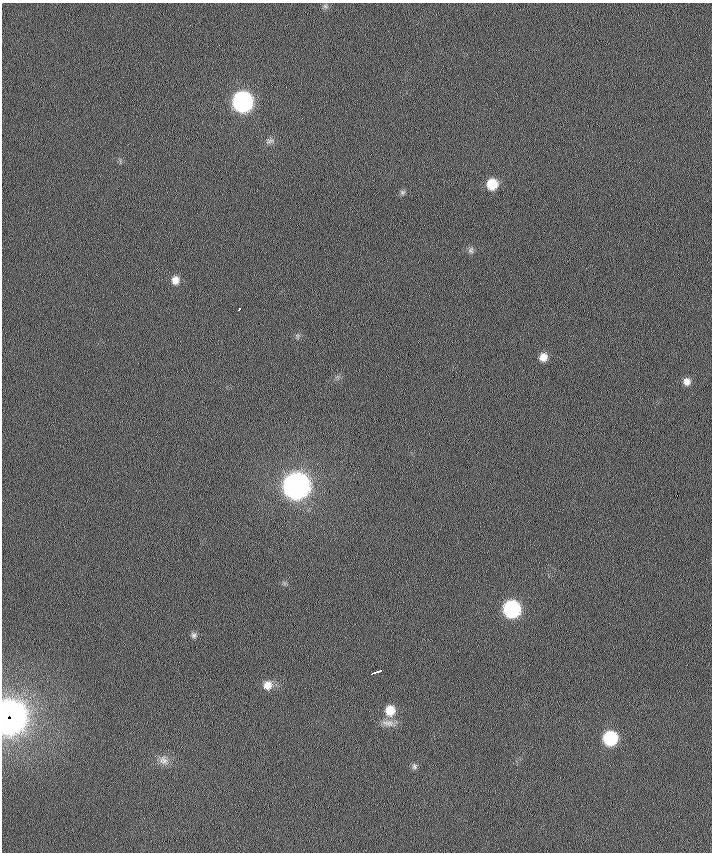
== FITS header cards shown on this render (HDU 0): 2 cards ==
NAXIS1  =                  710 /
NAXIS2  =                  850 /

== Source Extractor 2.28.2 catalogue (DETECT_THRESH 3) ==
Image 710 x 850 px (HDU 0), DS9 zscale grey, 1 PNG px = 1 image px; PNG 714 x 854 px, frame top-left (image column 1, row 850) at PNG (2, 3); no overlay
Background 0.667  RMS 7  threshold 21.1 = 3 sigma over >= 5 px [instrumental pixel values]
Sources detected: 22; all 22 listed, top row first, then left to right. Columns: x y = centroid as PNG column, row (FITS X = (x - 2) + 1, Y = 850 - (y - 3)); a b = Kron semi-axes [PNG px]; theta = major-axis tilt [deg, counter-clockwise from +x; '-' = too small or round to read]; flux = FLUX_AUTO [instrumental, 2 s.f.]
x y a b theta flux
325 6 7 5 45 9.7e+02
243 102 11 10 - 1.7e+05
270 141 12 5 15 1.5e+03
492 184 9 8 - 1.1e+04
402 192 7 6 - 9.3e+02
471 250 9 6 -68 1.1e+03
175 280 9 8 - 3.3e+03
239 309 4 3 - 1.4e+03
543 357 7 6 - 3.6e+03
687 381 8 7 - 2.5e+03
296 486 12 11 - 5.2e+05
512 609 10 10 - 8.2e+04
194 635 7 6 - 1.1e+03
378 671 5 3 - 2.5e+03
374 673 4 3 - 2.7e+03
267 685 10 10 - 4.6e+03
390 710 12 10 81 7.9e+03
9 717 14 12 84 1.2e+06
388 723 18 8 -7 3.6e+03
610 738 10 9 - 3.6e+04
163 760 14 11 -54 3.7e+03
414 766 8 7 - 1.3e+03
At the frame edge (FLAGS 8, measured only in part): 1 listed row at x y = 9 717